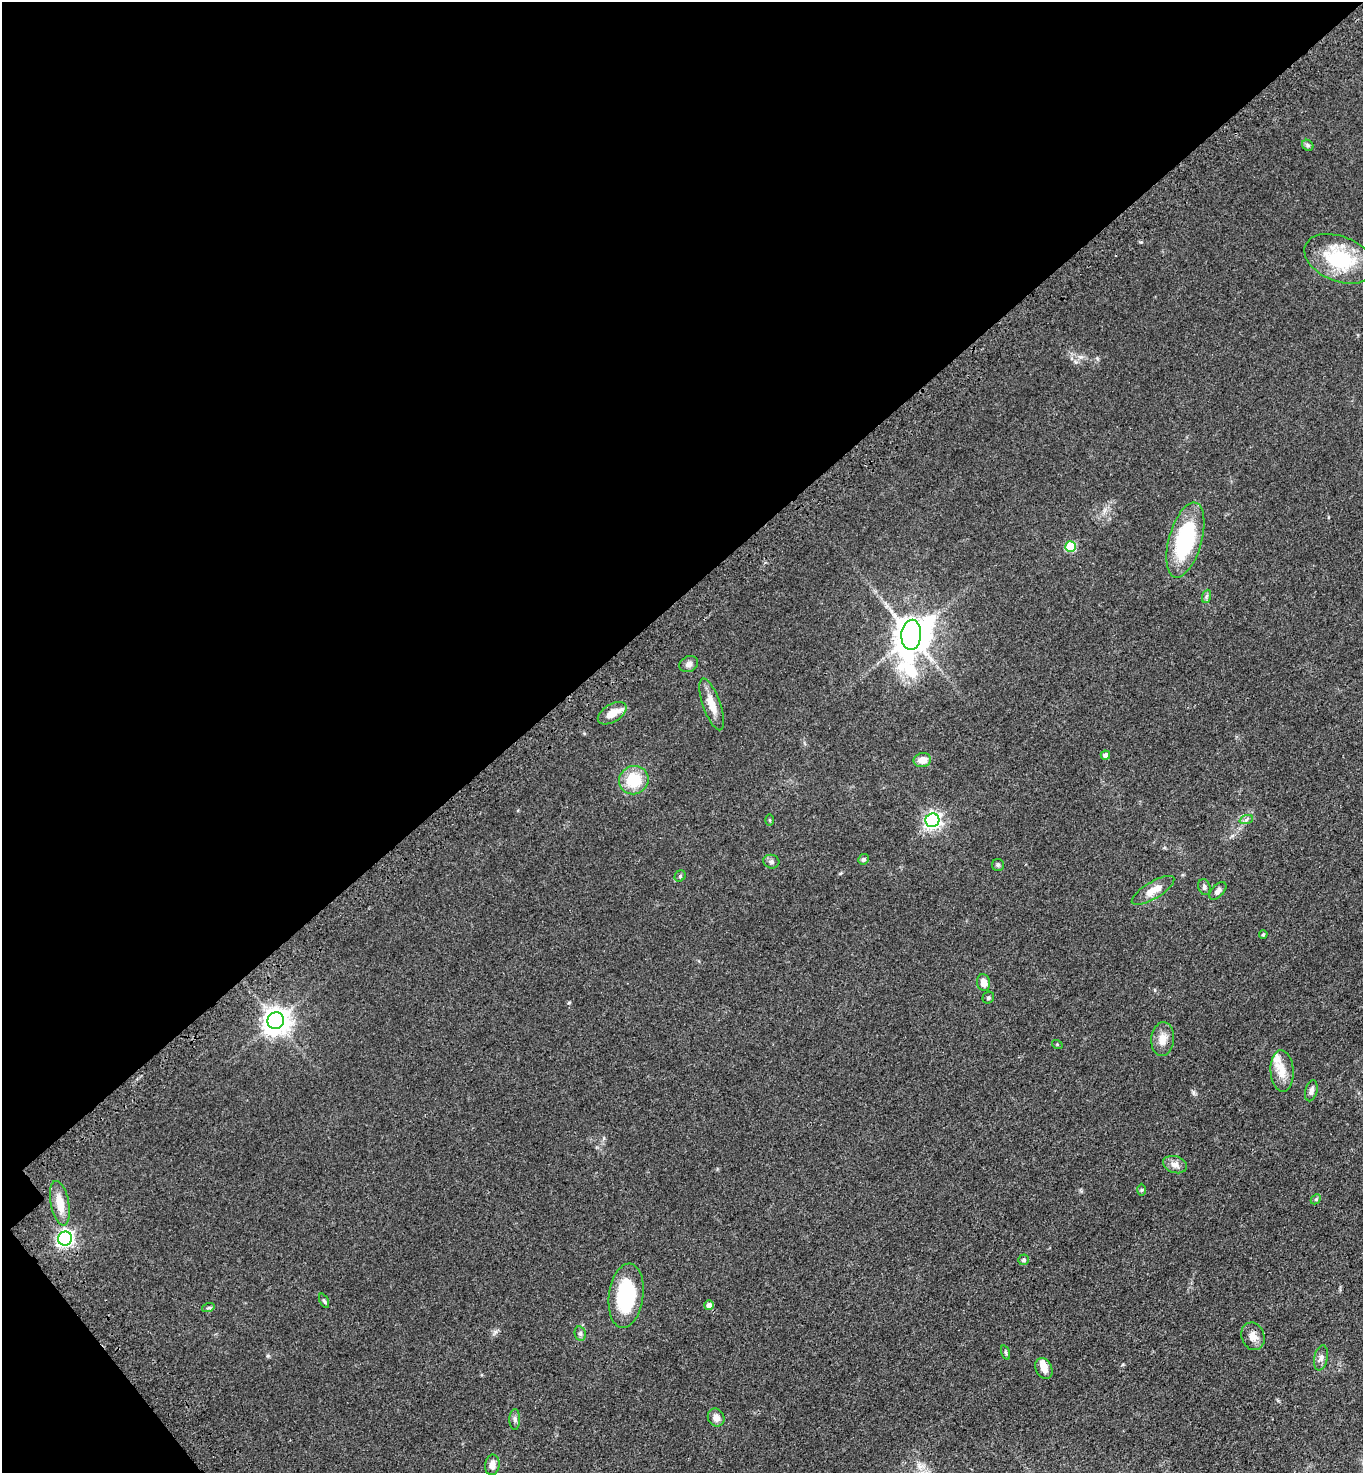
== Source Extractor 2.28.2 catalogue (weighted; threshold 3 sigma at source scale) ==
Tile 5 of 4 x 4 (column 1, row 2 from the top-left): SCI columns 250-1610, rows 3044-4514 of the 6086 x 6088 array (HDU 1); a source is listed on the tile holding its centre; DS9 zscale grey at full resolution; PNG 1365 x 1475 px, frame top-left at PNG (2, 2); each listed source drawn as its Kron ellipse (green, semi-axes under 4 px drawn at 4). Shown black and unused: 42% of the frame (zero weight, under 3 of 4 exposures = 6% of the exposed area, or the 3 px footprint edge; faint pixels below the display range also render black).
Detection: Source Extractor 2.28.2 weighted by HDU 2 'WHT'; one run over the whole footprint, this tile lists its part. Background 0.0432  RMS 0.005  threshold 0.0226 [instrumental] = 3 sigma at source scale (4.5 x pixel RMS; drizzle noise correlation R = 1.50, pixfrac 1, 0.05/0.05 arcsec/px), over >= 5 px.
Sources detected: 51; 1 inside a brighter object's white glare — neither listed nor drawn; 2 inside a brighter listed object's ellipse — not listed separately; the other 48 listed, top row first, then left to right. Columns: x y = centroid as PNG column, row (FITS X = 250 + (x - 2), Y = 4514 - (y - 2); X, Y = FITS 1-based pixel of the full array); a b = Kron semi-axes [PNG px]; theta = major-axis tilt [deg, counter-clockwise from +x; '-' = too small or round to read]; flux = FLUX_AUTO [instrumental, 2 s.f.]
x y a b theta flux
1308 145 6 5 - 0.88
1339 259 37 22 -22 32
1185 540 39 16 74 45
1070 547 5 5 - 25
1207 596 7 4 69 0.84
911 635 15 10 86 1100
689 664 10 7 27 2
712 704 27 9 -70 6.9
612 713 16 8 31 5.9
1105 755 5 4 - 2.5
922 760 9 7 13 5.1
634 780 15 14 - 15
770 820 5 3 - 0.49
932 820 7 6 - 160
1246 820 7 4 20 1
863 859 5 5 - 1.2
771 862 8 6 -14 1.5
998 865 6 6 - 0.83
680 876 6 5 - 0.75
1204 887 8 6 -74 1.2
1153 890 24 8 31 6.5
1218 891 11 6 47 1.9
1263 934 4 3 - 0.61
984 983 8 6 -79 4.5
988 998 6 5 - 0.89
276 1021 8 8 - 540
1163 1039 17 11 85 5
1057 1044 5 3 - 0.47
1282 1071 21 11 -86 6.9
1311 1091 11 6 75 2.2
1175 1165 12 8 -17 3.1
1142 1190 6 4 89 0.68
1316 1199 6 4 45 0.61
60 1203 23 9 -79 8
65 1239 7 7 - 170
1024 1260 5 5 - 0.78
626 1296 32 17 83 39
324 1301 8 4 -64 0.85
709 1305 5 4 - 2.7
208 1308 6 4 18 0.76
580 1333 7 5 -78 1.2
1253 1336 14 11 -71 4
1006 1352 7 3 -71 0.67
1321 1358 13 6 79 2.2
1044 1368 11 8 -64 4.1
716 1417 9 8 - 3
515 1419 10 5 -90 1.5
492 1465 10 7 82 3.4